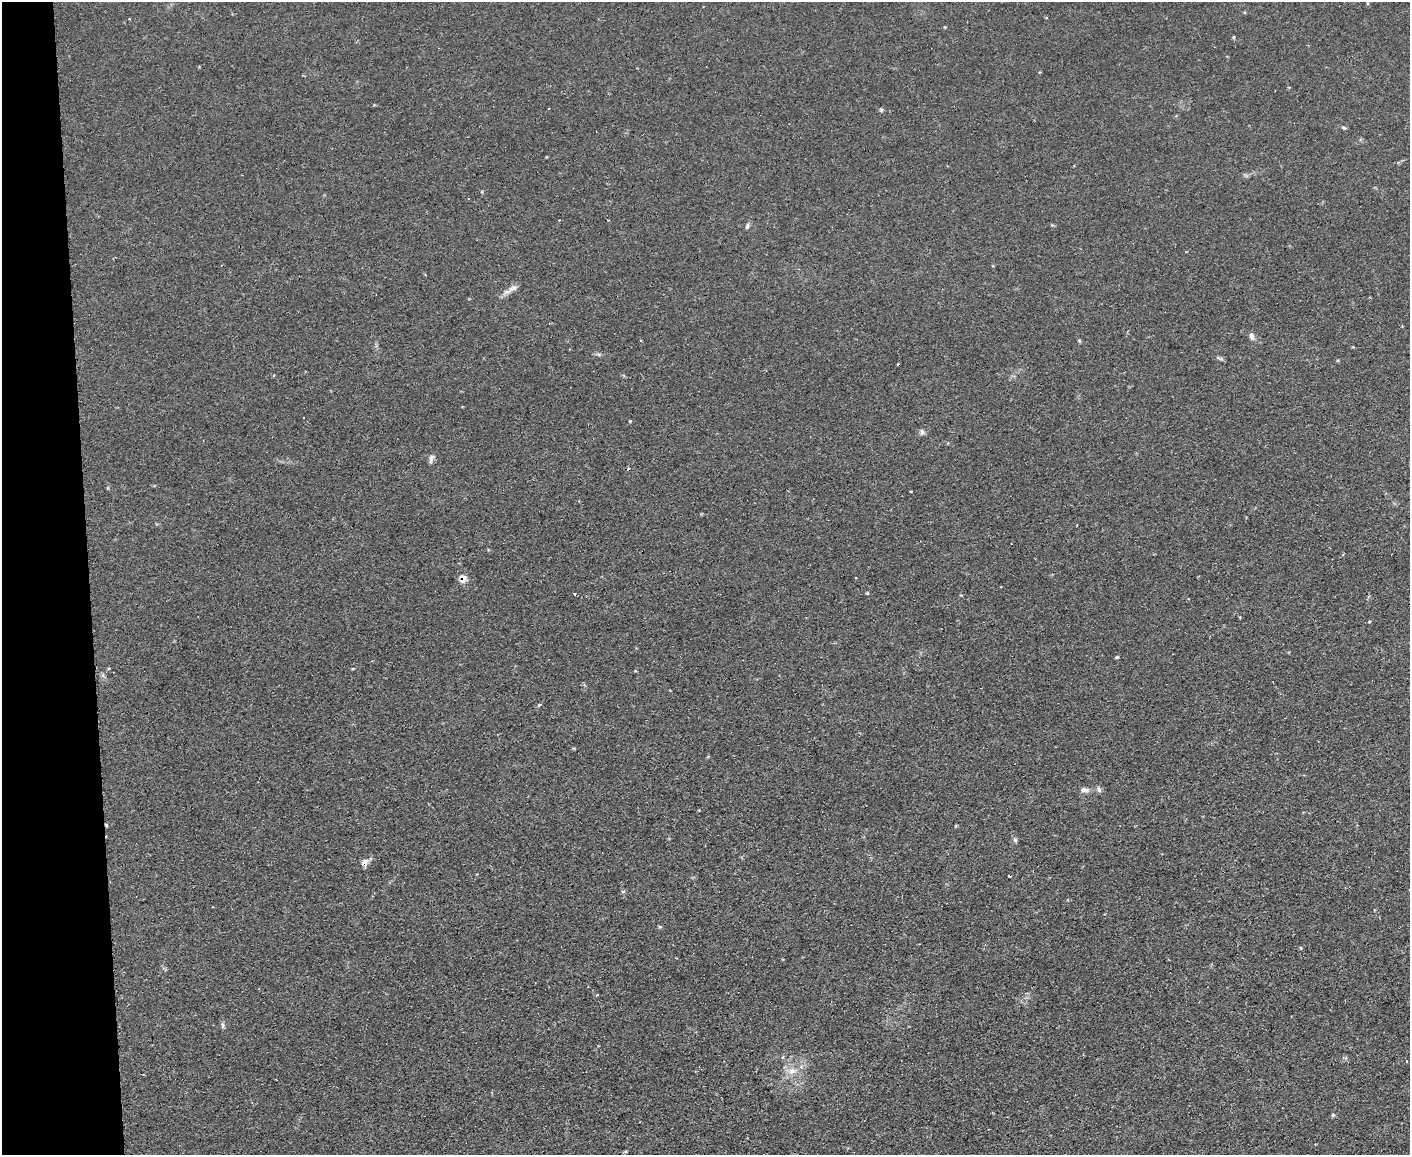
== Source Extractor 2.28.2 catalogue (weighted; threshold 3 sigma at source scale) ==
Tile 4 of 3 x 4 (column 1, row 2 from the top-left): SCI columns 132-1539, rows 2363-3515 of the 4595 x 4724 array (HDU 1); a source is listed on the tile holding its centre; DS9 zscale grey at full resolution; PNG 1412 x 1157 px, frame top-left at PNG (2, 2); no overlay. Shown black and unused: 6% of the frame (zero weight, under 2 of 3 exposures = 3% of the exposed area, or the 3 px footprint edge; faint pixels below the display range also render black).
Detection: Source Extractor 2.28.2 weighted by HDU 2 'WHT'; one run over the whole footprint, this tile lists its part. Background 0.0291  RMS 0.0052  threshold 0.0233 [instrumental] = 3 sigma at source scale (4.5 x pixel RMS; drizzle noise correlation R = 1.50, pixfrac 1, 0.05/0.05 arcsec/px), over >= 5 px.
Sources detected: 38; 5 cosmic-ray / hot-pixel residue — not listed; the other 33 listed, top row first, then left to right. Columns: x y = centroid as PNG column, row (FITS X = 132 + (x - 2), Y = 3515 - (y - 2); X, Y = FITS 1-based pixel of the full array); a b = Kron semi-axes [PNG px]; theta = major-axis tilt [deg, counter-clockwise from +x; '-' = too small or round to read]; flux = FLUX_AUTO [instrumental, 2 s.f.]
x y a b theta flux
1234 37 5 3 - 0.49
549 108 2 2 - 0.55
881 110 6 4 87 0.75
1344 127 8 4 -2 0.74
1052 225 4 4 - 0.54
747 226 9 4 72 1.1
513 288 15 6 16 2.8
1252 336 10 6 -65 1.8
1079 341 5 4 - 0.62
598 354 7 5 -12 1
1220 358 12 3 -21 0.99
630 421 4 4 - 0.44
922 432 7 5 90 1.5
431 459 13 5 73 1.7
1077 525 3 2 - 0.44
463 579 7 5 83 6.1
867 593 5 3 - 0.46
575 594 3 3 - 0.66
1117 657 4 3 - 0.66
108 668 4 3 - 0.62
539 705 6 4 9 0.73
1099 789 8 5 -72 1.2
1085 790 12 7 -9 2.4
1015 840 6 6 - 1
365 863 9 7 66 3.1
623 891 6 4 19 0.66
660 927 6 3 -19 0.58
1300 948 5 3 - 0.49
597 995 3 3 - 0.75
223 1025 9 4 -89 1.1
1406 1062 3 3 - 0.92
792 1071 12 9 5 4.8
1333 1115 5 4 - 0.77
Overlapping masked pixels (flux is a lower limit): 2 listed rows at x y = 463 579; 365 863